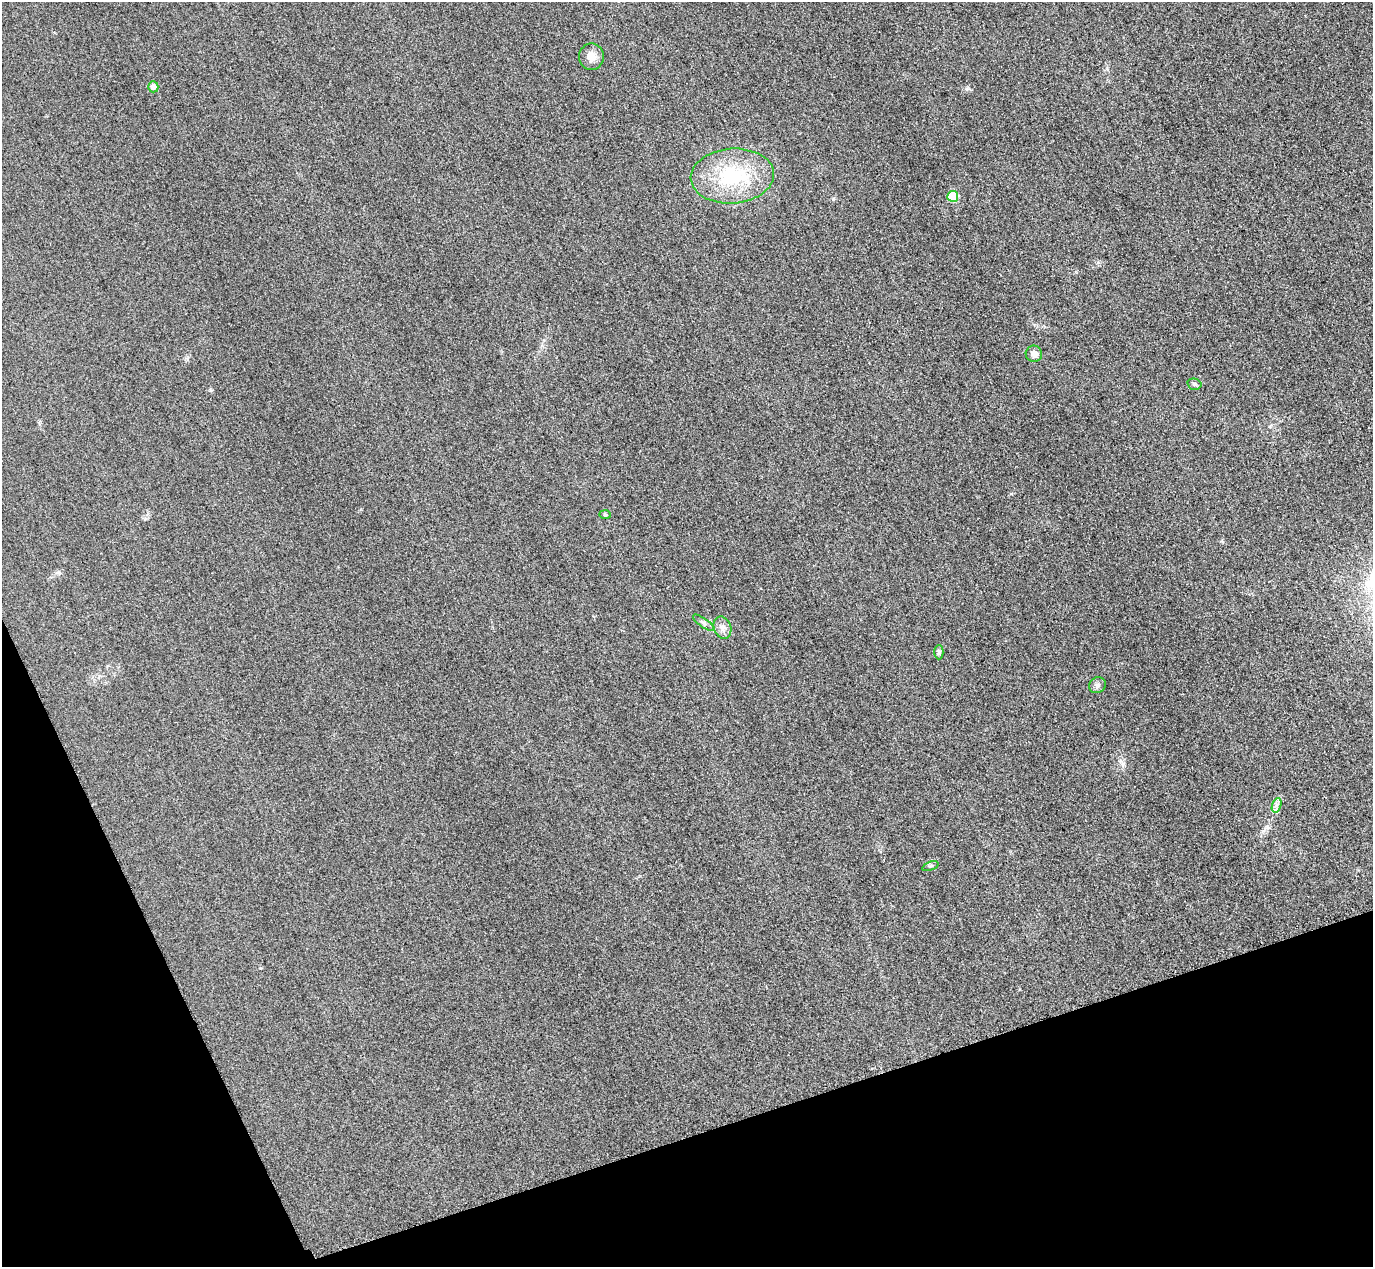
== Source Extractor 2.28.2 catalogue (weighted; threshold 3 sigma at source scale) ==
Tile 14 of 4 x 4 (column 2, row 4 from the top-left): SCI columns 1402-2772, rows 303-1567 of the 5546 x 5533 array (HDU 1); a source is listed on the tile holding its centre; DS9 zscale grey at full resolution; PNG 1375 x 1269 px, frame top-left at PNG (2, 2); each listed source drawn as its Kron ellipse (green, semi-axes under 4 px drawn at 4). Shown black and unused: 17% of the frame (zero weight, under 3 of 4 exposures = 3% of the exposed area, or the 3 px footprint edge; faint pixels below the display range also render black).
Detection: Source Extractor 2.28.2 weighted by HDU 2 'WHT'; one run over the whole footprint, this tile lists its part. Background 0.133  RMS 0.019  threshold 0.0842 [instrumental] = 3 sigma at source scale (4.5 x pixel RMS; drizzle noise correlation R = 1.50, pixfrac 1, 0.05/0.05 arcsec/px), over >= 5 px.
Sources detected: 13; all 13 listed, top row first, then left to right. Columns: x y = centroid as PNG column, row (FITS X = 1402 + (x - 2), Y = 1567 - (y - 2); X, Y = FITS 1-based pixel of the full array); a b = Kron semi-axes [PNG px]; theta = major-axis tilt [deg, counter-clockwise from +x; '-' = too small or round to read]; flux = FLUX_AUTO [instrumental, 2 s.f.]
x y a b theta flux
591 57 13 12 - 16
153 87 5 5 - 12
732 176 42 27 4 140
953 196 5 5 - 68
1034 354 8 8 - 12
1194 384 7 5 -15 4
605 515 6 4 -2 2.2
703 623 12 4 -35 5.4
722 628 11 8 -70 10
939 652 7 4 90 3.7
1097 685 9 7 34 5.7
1277 805 7 4 71 5.2
930 866 8 4 22 3.6
Unlisted compact peaks at least as high as the median listed source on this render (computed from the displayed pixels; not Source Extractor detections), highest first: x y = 833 199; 967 89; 1123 764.